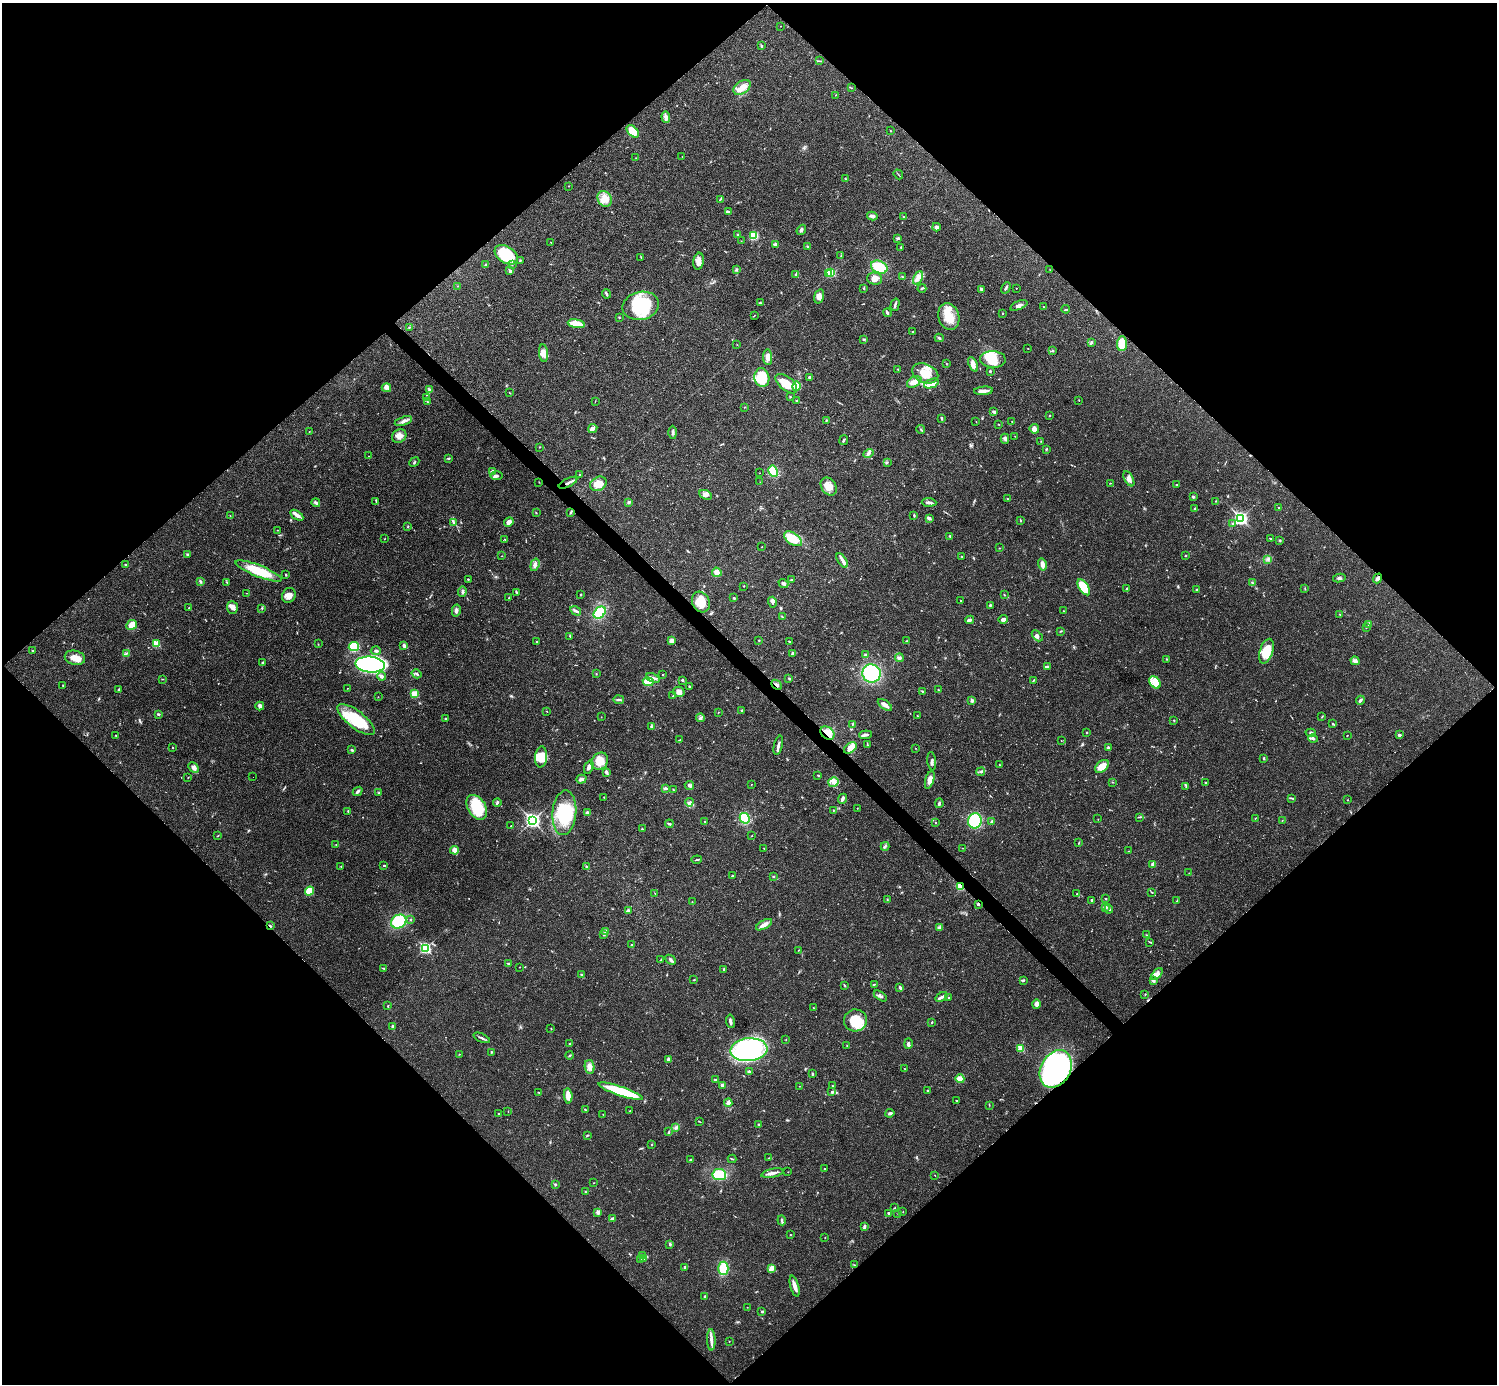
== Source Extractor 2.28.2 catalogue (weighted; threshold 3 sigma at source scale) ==
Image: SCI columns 1-5978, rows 158-5682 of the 5981 x 5981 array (HDU 1 of 3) = the unmasked area's bounding box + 8 px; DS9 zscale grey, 4 x 4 block average (1 PNG px = mean of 4 x 4 image px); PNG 1499 x 1386 px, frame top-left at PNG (2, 3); each listed source drawn as its Kron ellipse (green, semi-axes under 4 px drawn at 4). Shown black and unused: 51% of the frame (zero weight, under 3 of 4 exposures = <1% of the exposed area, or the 3 px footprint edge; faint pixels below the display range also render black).
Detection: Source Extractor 2.28.2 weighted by HDU 2 'WHT'. Background 0.0209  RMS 0.0022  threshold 0.01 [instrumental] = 3 sigma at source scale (4.5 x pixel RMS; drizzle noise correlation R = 1.50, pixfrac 1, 0.05/0.05 arcsec/px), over >= 5 px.
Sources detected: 615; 3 inside a brighter object's white glare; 2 cosmic-ray / hot-pixel residue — neither listed nor drawn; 8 coinciding with a brighter row at this scale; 40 inside a brighter listed object's ellipse — not listed separately; of the other 562, all 500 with FLUX_AUTO >= 0.377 (the completeness limit of this list) listed and drawn (62 fainter detections not listed), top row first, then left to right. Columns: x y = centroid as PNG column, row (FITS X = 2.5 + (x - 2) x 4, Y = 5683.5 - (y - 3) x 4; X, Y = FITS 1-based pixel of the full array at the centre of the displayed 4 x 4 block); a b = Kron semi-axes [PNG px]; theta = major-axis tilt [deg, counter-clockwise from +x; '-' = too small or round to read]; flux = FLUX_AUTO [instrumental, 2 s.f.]
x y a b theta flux
780 26 2 2 - 0.47
761 46 3 2 - 1.5
820 61 3 2 - 1.1
742 87 9 6 36 13
851 88 3 2 - 0.52
836 95 2 2 - 0.5
666 117 6 3 -85 4.6
633 131 7 4 -46 22
890 131 2 2 - 0.66
682 156 2 2 - 0.39
636 158 2 2 - 0.64
898 174 5 2 - 1.1
846 179 3 2 - 0.71
569 186 2 2 - 0.63
605 199 8 6 -59 13
720 199 3 2 - 1.3
728 212 4 3 - 2
872 216 5 3 - 4.1
903 217 3 2 - 1.1
936 227 4 3 - 4.5
801 230 5 3 - 2.5
738 235 2 2 - 4.3
754 236 3 2 - 28
898 238 3 2 - 1.9
741 241 2 2 - 0.53
551 243 2 2 - 0.7
775 244 3 3 - 2.7
808 247 3 2 - 1.5
901 247 3 2 - 0.87
506 255 13 8 -33 58
841 256 2 2 - 0.54
641 257 3 2 - 0.77
520 260 2 2 - 0.91
699 261 8 5 82 7.5
486 264 3 2 - 1.1
512 264 3 2 - 1.3
879 267 8 6 -24 33
736 270 4 2 - 1.6
1050 270 2 2 - 0.47
510 271 2 2 - 8.7
831 272 2 2 - 78
829 273 2 2 - 8.8
796 274 3 2 - 1.3
902 277 3 2 - 0.85
918 278 7 4 65 6.5
874 279 7 6 - 11
458 286 2 2 - 0.77
864 288 3 2 - 0.89
922 288 4 2 - 1.9
1006 288 6 2 61 2.4
1016 288 2 2 - 0.61
982 289 2 2 - 8.7
606 294 5 2 - 2.5
819 296 7 4 74 9.2
760 303 4 2 - 1.3
895 305 6 2 74 2.6
1019 305 9 3 22 4.7
641 306 18 14 12 70
1043 307 2 2 - 1
1066 309 4 2 - 1.5
887 313 4 3 - 2.5
1003 313 2 2 - 1.3
754 316 3 2 - 0.67
949 316 14 10 -72 27
619 317 2 2 - 0.78
576 324 8 3 -10 37
409 327 3 2 - 0.88
912 332 2 2 - 1
939 338 4 2 - 2.1
864 339 4 2 - 1.3
1091 343 3 2 - 1.5
1122 344 7 5 86 32
737 345 2 2 - 0.38
1028 348 2 2 - 0.39
1052 350 3 2 - 1.3
543 353 9 4 -83 7.7
768 357 8 4 -85 7.5
993 359 13 8 -1 21
946 363 2 2 - 0.47
973 364 8 4 -65 6.9
898 369 2 2 - 1
990 371 3 2 - 0.98
925 373 13 9 -23 27
809 377 3 2 - 1.7
762 378 9 7 -79 43
914 382 8 5 30 9.6
932 383 8 4 21 7.7
786 384 13 6 -39 23
796 386 5 4 - 16
386 388 4 4 - 4.3
429 389 4 2 - 1.8
983 391 9 2 6 8.3
510 393 2 2 - 0.59
427 397 2 2 - 0.67
790 397 3 2 - 1.1
1079 400 2 2 - 0.47
595 401 3 2 - 0.46
797 401 4 2 - 2
427 402 2 2 - 1.1
745 407 2 2 - 0.64
994 412 3 2 - 3.1
1049 416 2 2 - 0.7
942 418 3 2 - 1.7
826 420 3 2 - 1.2
403 421 9 3 17 4.9
1012 421 2 2 - 0.54
976 422 2 2 - 0.48
998 424 2 2 - 0.48
593 429 5 4 - 3.9
1034 429 5 4 - 7
921 430 4 2 - 1.3
309 432 2 2 - 0.41
673 432 6 3 -89 3.1
399 436 7 6 - 7.9
1015 436 2 2 - 0.49
1005 439 5 3 - 2.9
844 440 5 2 - 2
1041 441 2 2 - 0.39
539 447 2 2 - 0.72
1046 449 3 2 - 1.1
868 454 5 4 - 4
369 456 2 2 - 0.41
449 458 3 2 - 1.4
414 462 5 2 - 1.4
887 462 2 2 - 0.79
492 471 3 2 - 1.9
773 471 6 4 -62 23
760 473 2 2 - 0.44
580 474 2 2 - 0.57
497 476 6 3 -4 2.9
1129 479 8 4 -62 6.1
539 482 2 2 - 0.64
760 482 2 2 - 0.39
568 483 10 2 27 4.9
1110 483 3 2 - 0.59
598 484 9 6 30 17
1177 484 2 2 - 0.68
829 486 10 7 -55 14
705 495 7 4 -22 6.6
1193 497 3 2 - 2.5
1007 498 2 2 - 0.7
376 501 3 2 - 0.85
1216 501 3 2 - 0.72
629 502 3 2 - 2.8
929 502 7 3 -3 3.6
316 503 4 3 - 2.7
1279 507 2 2 - 0.84
1194 509 3 2 - 1.1
571 512 4 2 - 1.6
536 513 2 2 - 0.74
230 515 2 2 - 0.53
297 515 7 4 -34 5.1
914 515 3 2 - 1.7
929 518 4 2 - 4.3
1241 518 3 2 - 300
1020 520 3 2 - 0.97
509 522 5 4 - 5.5
453 523 2 2 - 1.2
1233 523 3 2 - 2
408 527 3 2 - 0.88
277 530 2 2 - 0.5
950 536 3 2 - 1.5
1270 538 3 2 - 0.8
384 539 2 2 - 0.38
505 539 2 2 - 0.96
793 539 10 5 -34 26
1280 540 2 2 - 0.79
762 547 2 2 - 0.54
999 548 2 2 - 0.7
187 554 2 2 - 2.6
1185 555 2 2 - 0.86
502 556 2 2 - 0.38
962 557 2 2 - 0.74
1268 559 2 2 - 1.2
842 560 8 3 -57 5.5
125 564 2 2 - 1
1042 564 6 3 -75 8.3
535 565 6 3 73 4
259 571 25 6 -22 45
717 572 5 4 - 6
286 575 2 2 - 1
1339 578 6 3 10 2.5
1378 578 5 3 - 4.2
468 579 2 2 - 1.2
792 580 2 2 - 1.5
201 582 3 2 - 1.8
227 582 4 2 - 1.2
783 583 5 3 - 3.1
1252 583 2 2 - 0.69
744 586 2 2 - 0.61
1084 587 9 4 -56 49
1127 589 3 2 - 1.9
1197 589 3 2 - 0.7
1305 589 2 2 - 0.67
462 591 5 2 - 1.8
516 592 4 2 - 1.4
246 593 2 2 - 0.49
289 595 8 6 59 8.3
581 595 2 2 - 0.78
1004 595 2 2 - 0.88
508 598 2 2 - 0.67
734 598 2 2 - 1.8
961 601 2 2 - 0.86
701 602 11 8 -62 23
772 602 5 2 - 2.6
990 605 3 2 - 1.1
189 607 2 2 - 0.46
232 607 6 5 - 6.3
262 608 2 2 - 0.98
456 610 6 3 78 3.9
576 611 6 2 -30 3
1063 611 2 2 - 0.45
600 613 7 5 47 40
1339 614 2 2 - 0.66
782 617 3 2 - 0.87
1003 619 4 3 - 4.2
969 620 4 3 - 3.3
1369 624 3 3 - 2.1
132 625 5 5 - 12
1366 628 2 2 - 0.56
1061 631 3 2 - 1.1
570 636 2 2 - 0.79
1037 636 6 4 -46 4.5
759 640 2 2 - 1.6
536 641 2 2 - 0.86
671 641 4 3 - 5.5
906 641 2 2 - 0.64
789 642 3 2 - 1.2
156 644 2 2 - 48
318 644 2 2 - 0.5
404 645 3 2 - 3.6
354 647 5 4 - 55
33 651 2 2 - 1.1
376 651 5 2 - 2.4
1266 651 13 6 72 32
792 653 4 2 - 2.6
126 654 3 2 - 0.89
865 655 3 2 - 3
75 658 10 7 -14 14
899 658 4 3 - 2.6
1167 659 2 2 - 0.48
1355 661 4 3 - 4.5
263 663 4 2 - 2
370 665 15 8 -5 340
1047 667 3 2 - 1.6
871 673 9 9 - 85
417 674 5 2 - 2.4
596 674 2 2 - 0.68
663 675 2 2 - 0.72
381 676 4 3 - 3.3
653 678 7 2 -23 3.9
789 678 2 2 - 1.3
162 679 3 2 - 0.5
682 680 2 2 - 2.4
1033 680 3 2 - 1.1
648 682 5 3 - 27
1155 682 7 5 -50 10
63 685 2 2 - 0.48
776 685 6 2 -41 2.9
689 686 2 2 - 1.1
347 688 2 2 - 0.44
119 690 3 2 - 0.67
938 690 2 2 - 0.84
679 692 6 5 - 6.6
922 692 2 2 - 0.73
414 694 4 3 - 20
673 696 2 2 - 0.64
378 697 2 2 - 0.41
619 700 5 2 - 2.4
972 700 3 3 - 2.7
1360 700 4 3 - 2.7
885 705 8 3 -36 7.2
260 706 4 3 - 5.3
742 710 3 2 - 1.5
547 711 2 2 - 0.57
718 712 2 2 - 0.69
158 714 3 2 - 2.1
917 716 2 2 - 0.9
601 717 2 2 - 0.38
1322 717 2 2 - 0.51
700 718 4 3 - 2.6
445 719 3 2 - 1
356 720 22 8 -38 55
1174 720 2 2 - 0.84
853 724 3 2 - 0.98
1333 724 2 2 - 0.78
651 727 3 2 - 0.9
827 733 8 5 -42 17
1087 733 2 2 - 0.84
1311 733 5 3 - 3.2
116 735 2 2 - 0.67
865 735 6 3 5 4
1347 735 2 2 - 0.59
1399 735 3 2 - 2.3
1313 738 5 3 - 2.4
680 740 3 2 - 1.2
1061 741 2 2 - 0.46
778 745 10 2 76 4.5
867 745 2 2 - 0.8
172 748 2 2 - 0.73
850 748 7 4 37 11
915 748 2 2 - 0.52
1108 748 4 2 - 1.8
352 750 3 2 - 1.8
541 757 10 6 84 17
1264 758 3 2 - 1.1
600 761 9 7 46 18
932 761 9 2 -83 3.4
999 765 2 2 - 0.64
1102 766 8 5 41 18
589 767 7 4 69 4.7
194 768 6 4 -46 5.2
606 772 3 2 - 3.2
981 772 4 2 - 2.2
818 775 2 2 - 1.2
188 777 2 2 - 0.44
253 777 2 2 - 0.51
581 779 5 3 - 3.2
930 780 9 3 73 9.5
833 782 5 4 - 6.5
1112 782 2 2 - 0.69
1205 783 2 2 - 1.3
751 784 2 2 - 0.49
689 786 5 3 - 2.3
1186 786 3 2 - 1.1
665 788 4 2 - 2.4
673 790 2 2 - 1
358 791 5 2 - 2.9
378 793 2 2 - 0.7
604 797 2 2 - 0.59
1291 798 4 2 - 1.5
842 799 5 3 - 3.2
1347 800 2 2 - 0.42
689 802 4 3 - 2.8
497 803 4 2 - 2
939 803 5 2 - 2.3
477 807 13 9 -58 46
857 808 2 2 - 0.57
833 810 2 2 - 0.66
348 811 3 2 - 0.81
564 813 22 12 85 63
587 813 4 3 - 2.4
1140 817 4 2 - 1.3
745 818 5 4 - 45
1255 818 2 2 - 0.55
1098 819 2 2 - 0.45
1282 820 2 2 - 0.51
532 821 4 3 - 330
705 821 2 2 - 0.6
975 821 7 7 - 58
992 821 3 2 - 2
936 822 2 2 - 0.52
669 824 4 2 - 2
511 826 2 2 - 0.49
642 829 2 2 - 1.2
218 836 2 2 - 0.59
752 836 2 2 - 0.52
1079 842 3 2 - 0.9
336 844 2 2 - 0.67
885 846 4 2 - 2
962 848 2 2 - 0.58
764 849 2 2 - 0.44
455 850 4 4 - 7.8
1129 851 2 2 - 0.38
697 860 5 2 - 1.4
1153 864 3 3 - 3.8
384 865 4 2 - 1.5
341 866 2 2 - 0.69
586 866 2 2 - 0.55
1189 873 2 2 - 0.41
733 876 2 2 - 0.83
773 877 2 2 - 2.5
960 886 4 3 - 19
309 891 5 4 - 24
1152 892 3 2 - 0.84
655 894 2 2 - 0.51
1077 894 2 2 - 0.64
1105 898 2 2 - 1.2
887 899 2 2 - 0.79
1092 900 2 2 - 2.3
1177 901 2 2 - 0.65
692 902 2 2 - 0.61
978 904 2 2 - 2.2
1105 907 3 3 - 2.8
1109 909 4 3 - 2.6
628 911 3 2 - 2
410 920 2 2 - 0.87
399 922 8 6 29 70
764 925 9 4 29 6.7
270 926 4 2 - 1.4
939 927 3 3 - 1.9
606 932 3 2 - 2
604 935 2 2 - 0.47
1147 935 3 2 - 0.99
1150 942 3 2 - 0.81
631 945 3 2 - 1.7
425 948 3 2 - 190
798 950 2 2 - 0.56
661 959 2 2 - 0.69
670 960 5 3 - 2.9
509 964 4 2 - 1.7
520 967 2 2 - 0.47
384 969 4 2 - 1
723 969 2 2 - 1.1
1157 974 7 4 49 5.1
581 975 3 2 - 1.5
694 980 2 2 - 0.73
1023 980 3 2 - 1.5
1153 981 3 3 - 1.8
875 984 4 2 - 1
845 985 3 2 - 1.1
900 988 3 2 - 2.7
1145 994 2 2 - 0.66
880 996 7 3 -34 3.3
941 997 6 2 34 3.3
948 998 2 2 - 1.3
1036 1004 5 3 - 5.7
388 1006 2 2 - 1.3
813 1008 2 2 - 0.39
855 1020 11 11 - 39
730 1021 7 2 -82 3.9
932 1022 3 2 - 1.1
392 1026 4 2 - 1.8
551 1029 2 2 - 0.68
482 1038 9 2 -24 2.6
786 1039 2 2 - 0.61
570 1043 4 2 - 1.1
908 1044 5 3 - 3.4
847 1046 2 2 - 0.44
1021 1048 2 2 - 46
749 1050 18 11 5 180
491 1052 2 2 - 1.4
459 1054 2 2 - 0.46
570 1055 4 2 - 1.3
669 1059 3 3 - 4.9
590 1067 7 5 -80 7.6
904 1069 2 2 - 0.4
1056 1069 20 15 61 310
749 1071 3 2 - 1.7
812 1074 3 2 - 1.2
960 1079 4 3 - 19
715 1080 3 2 - 1.2
722 1085 2 2 - 7.9
799 1086 2 2 - 0.4
833 1086 3 2 - 0.84
927 1090 2 2 - 0.76
621 1091 23 4 -19 69
539 1092 3 2 - 1
832 1092 3 2 - 2.3
568 1096 7 3 -86 15
956 1101 2 2 - 1.1
728 1103 4 3 - 5.2
989 1105 2 2 - 0.53
585 1110 3 2 - 1.2
508 1111 2 2 - 0.39
630 1111 2 2 - 0.45
890 1113 4 3 - 2.7
498 1114 2 2 - 0.82
603 1114 2 2 - 0.52
700 1122 2 2 - 0.46
759 1124 3 2 - 1.2
676 1127 3 2 - 1.5
669 1132 3 2 - 1.3
587 1135 3 2 - 0.99
652 1144 2 2 - 0.66
769 1158 2 2 - 0.8
691 1159 3 2 - 0.99
732 1159 4 2 - 1.1
824 1168 2 2 - 0.66
788 1172 2 2 - 0.45
772 1173 11 3 12 6.7
719 1175 7 5 -7 41
935 1175 2 2 - 0.6
593 1183 2 2 - 0.54
555 1185 2 2 - 3.7
585 1192 2 2 - 0.75
895 1207 2 2 - 0.54
598 1212 4 3 - 4
903 1212 2 2 - 0.41
888 1213 3 2 - 2.2
898 1214 2 2 - 0.45
612 1219 3 2 - 4.1
782 1220 5 2 - 2.5
864 1226 4 2 - 2.5
790 1235 2 2 - 0.67
825 1238 2 2 - 0.52
670 1244 3 3 - 1.5
643 1256 3 2 - 1.4
643 1259 3 2 - 0.85
641 1260 2 2 - 0.78
854 1265 2 2 - 0.49
685 1268 3 2 - 1.3
723 1268 6 5 - 31
771 1269 4 3 - 9.4
795 1286 11 3 -75 8.7
705 1296 3 2 - 1.5
747 1307 2 2 - 0.5
762 1312 2 2 - 3.9
711 1340 11 3 -89 6.7
729 1341 2 2 - 0.6
Overlapping masked pixels (flux is a lower limit): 8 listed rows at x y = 568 483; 1378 578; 776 685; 827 733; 960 886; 978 904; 270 926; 1056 1069
Diffuse or blended objects may show on this block-average render without a row.